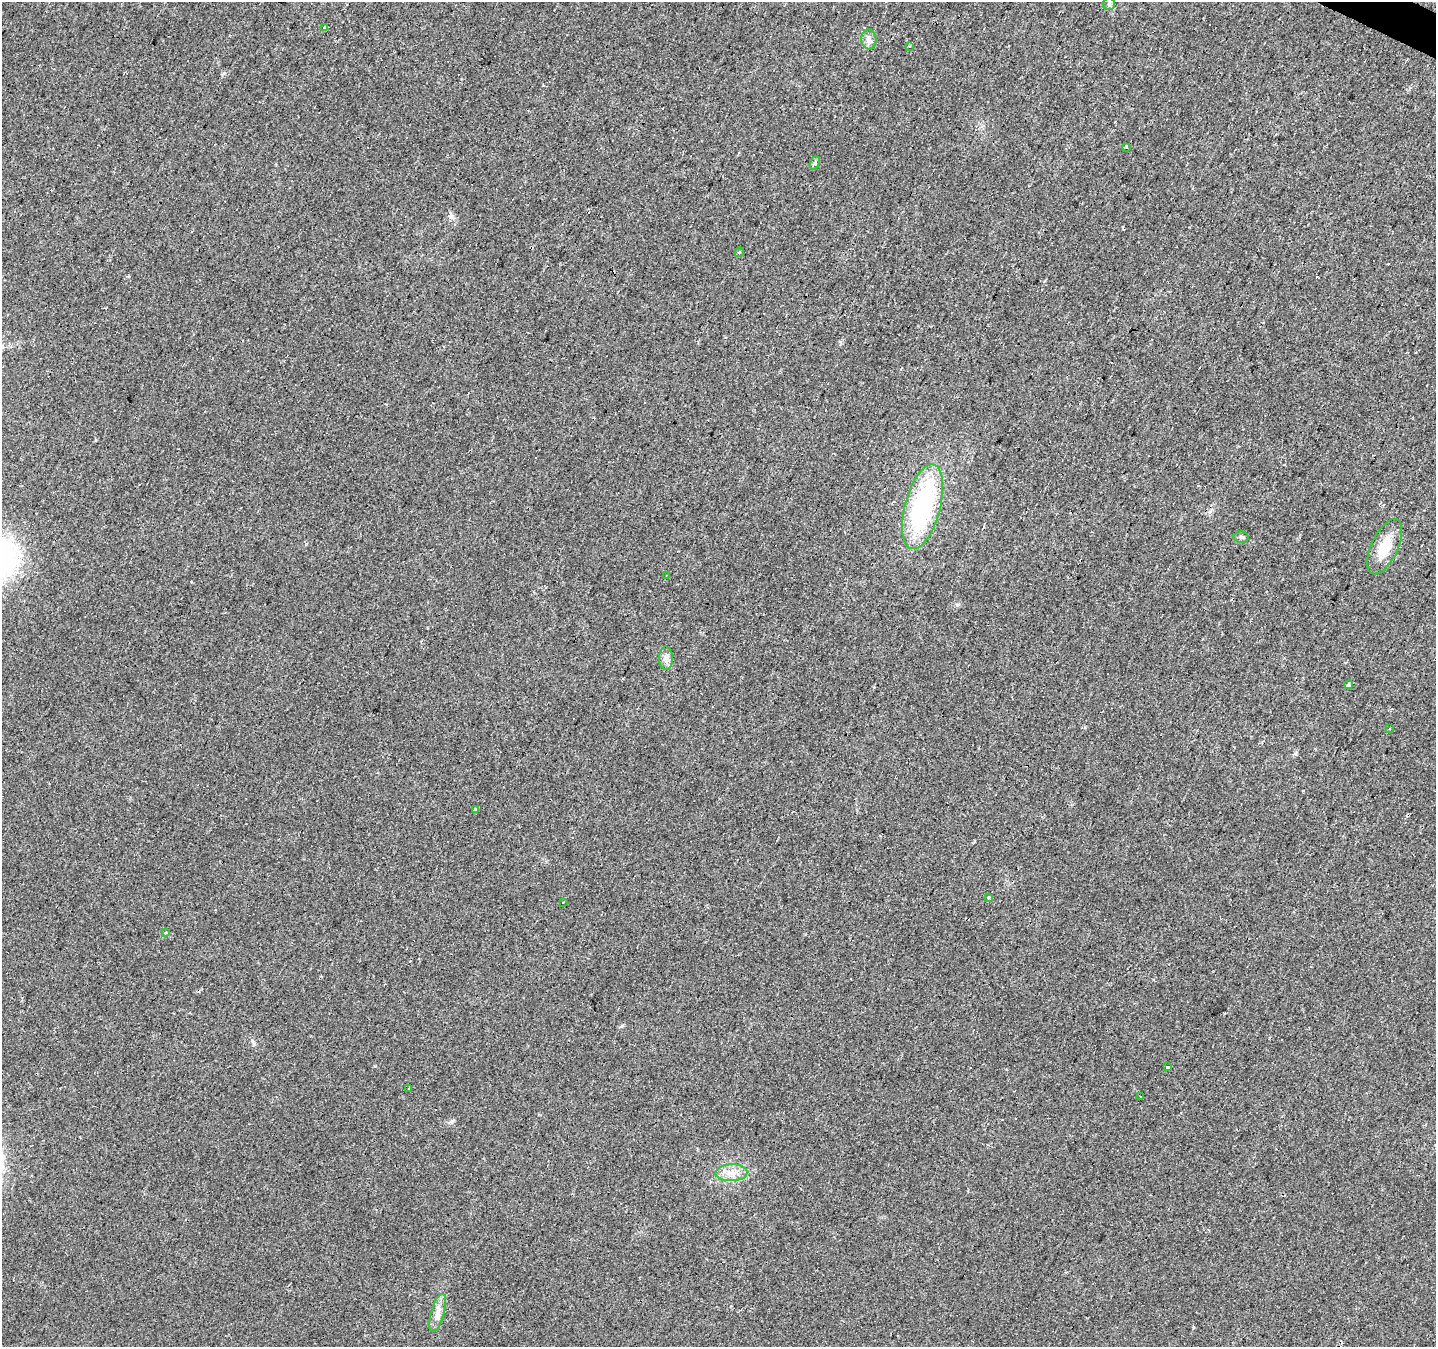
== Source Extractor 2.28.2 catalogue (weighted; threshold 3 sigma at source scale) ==
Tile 10 of 4 x 4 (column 2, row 3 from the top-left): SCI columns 1439-2872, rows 1610-2954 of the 5741 x 5842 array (HDU 1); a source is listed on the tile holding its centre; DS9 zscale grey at full resolution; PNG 1438 x 1349 px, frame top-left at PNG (2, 2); each listed source drawn as its Kron ellipse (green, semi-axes under 4 px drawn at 4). Shown black and unused: <1% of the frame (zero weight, under 2 of 3 exposures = <1% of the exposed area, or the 3 px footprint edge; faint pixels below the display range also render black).
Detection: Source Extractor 2.28.2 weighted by HDU 2 'WHT'; one run over the whole footprint, this tile lists its part. Background 0.0257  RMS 0.0058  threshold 0.0261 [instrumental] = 3 sigma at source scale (4.5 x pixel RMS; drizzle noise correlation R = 1.50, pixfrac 1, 0.0396/0.0396 arcsec/px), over >= 5 px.
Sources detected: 36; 12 cosmic-ray / hot-pixel residue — neither listed nor drawn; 1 inside a brighter listed object's ellipse — not listed separately; the other 23 listed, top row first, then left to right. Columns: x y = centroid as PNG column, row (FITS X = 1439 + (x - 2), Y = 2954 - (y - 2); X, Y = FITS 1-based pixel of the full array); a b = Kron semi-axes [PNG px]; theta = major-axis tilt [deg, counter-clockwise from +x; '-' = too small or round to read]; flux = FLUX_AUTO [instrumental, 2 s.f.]
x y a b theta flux
1109 4 6 6 - 1.3
324 28 3 3 - 16
869 39 10 7 -86 2.4
909 46 3 2 - 1.1
1126 147 4 2 - 1
815 163 7 5 69 1.8
739 252 5 3 - 0.53
923 507 44 17 75 84
1241 537 7 5 -10 1.2
1385 547 30 13 65 15
666 576 3 3 - 0.48
666 658 12 7 -89 2.8
1348 685 4 3 - 3.1
1389 729 3 2 - 0.51
475 810 4 3 - 4.8
988 898 3 3 - 4.1
563 902 3 2 - 0.79
165 933 4 3 - 2.6
1168 1067 3 3 - 2.9
409 1088 3 2 - 1.1
1141 1097 3 2 - 1.2
731 1173 16 8 2 5.7
438 1313 20 6 74 4.8
Unlisted compact peaks at least as high as the median listed source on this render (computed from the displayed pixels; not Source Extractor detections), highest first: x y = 452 1121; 451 216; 254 1044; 375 1066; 622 1026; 1296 754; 958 604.